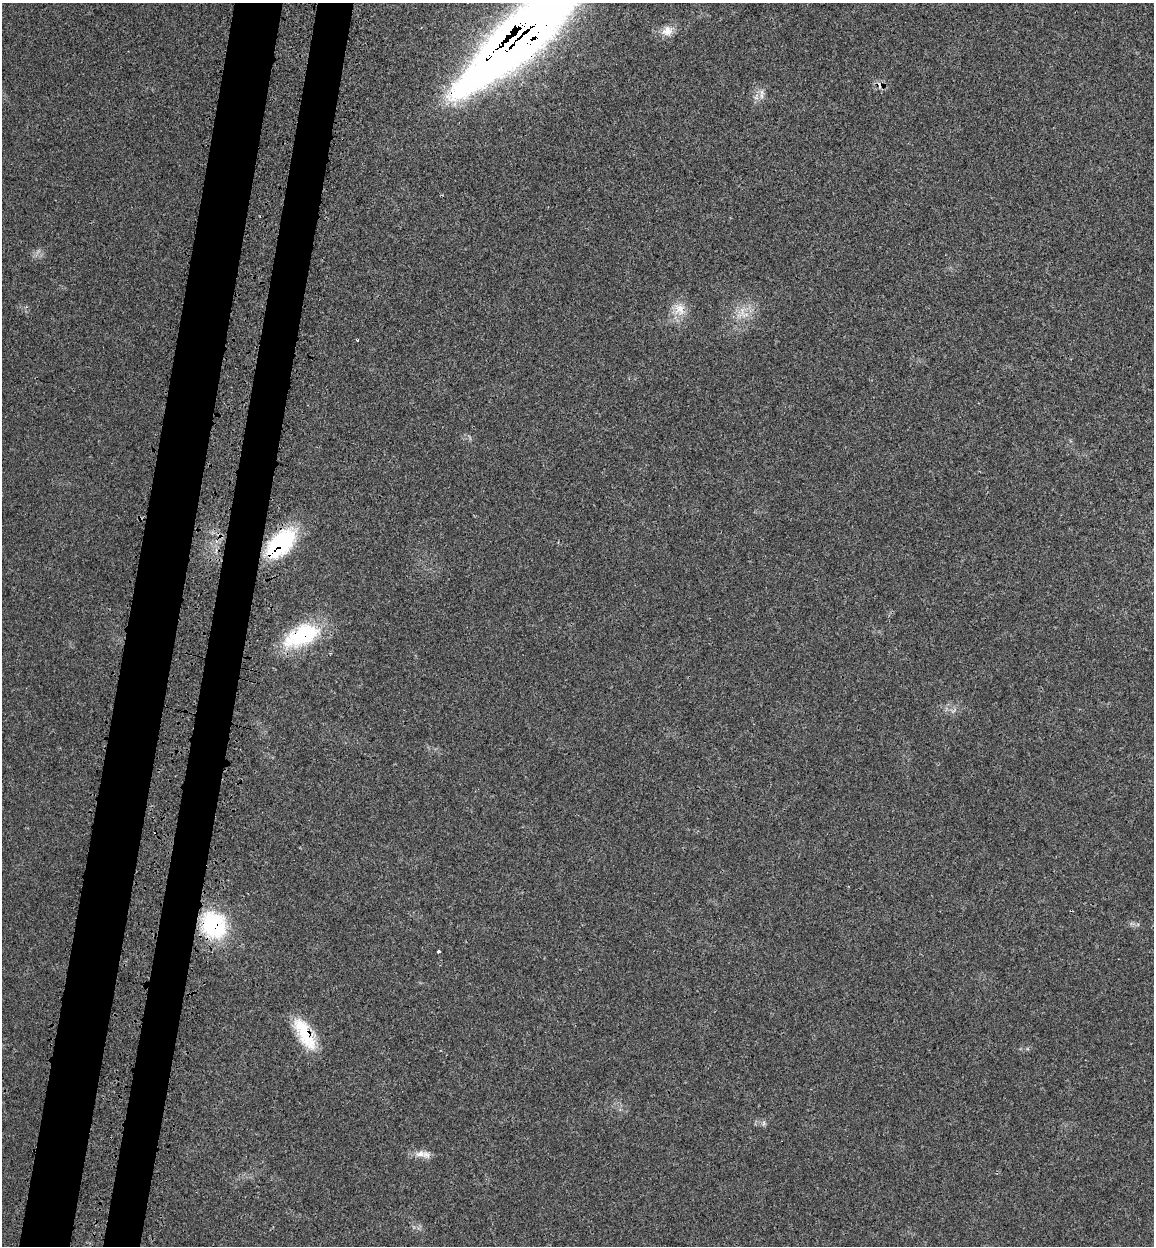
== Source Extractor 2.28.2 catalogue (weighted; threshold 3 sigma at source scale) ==
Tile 7 of 4 x 4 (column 3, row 2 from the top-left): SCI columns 2505-3656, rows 2580-3823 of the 5140 x 5154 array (HDU 1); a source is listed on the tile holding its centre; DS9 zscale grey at full resolution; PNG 1156 x 1248 px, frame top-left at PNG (2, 3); no overlay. Shown black and unused: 8% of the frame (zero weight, under 3 of 4 exposures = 8% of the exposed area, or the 3 px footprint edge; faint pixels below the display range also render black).
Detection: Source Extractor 2.28.2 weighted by HDU 2 'WHT'; one run over the whole footprint, this tile lists its part. Background 0.0232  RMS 0.0034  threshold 0.0153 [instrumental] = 3 sigma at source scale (4.5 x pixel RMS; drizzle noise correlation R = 1.50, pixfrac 1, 0.05/0.05 arcsec/px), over >= 5 px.
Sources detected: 15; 1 cosmic-ray / hot-pixel residue — not listed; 1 inside a brighter listed object's ellipse — not listed separately; the other 13 listed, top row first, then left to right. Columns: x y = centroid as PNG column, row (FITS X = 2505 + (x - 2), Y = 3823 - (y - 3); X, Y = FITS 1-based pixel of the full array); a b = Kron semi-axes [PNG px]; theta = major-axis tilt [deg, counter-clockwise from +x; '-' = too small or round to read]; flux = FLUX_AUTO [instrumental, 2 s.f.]
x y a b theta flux
667 31 15 13 12 3.6
524 32 153 32 42 440
762 96 9 4 -81 1.1
679 309 20 16 -68 5.6
745 315 32 6 5 3.2
357 340 3 3 - 0.52
281 543 40 21 46 28
302 635 44 22 26 27
214 925 33 28 -51 27
438 951 3 3 - 1.1
304 1033 40 15 -61 15
764 1123 7 4 -90 0.66
420 1154 15 9 9 2.7
Overlapping masked pixels (flux is a lower limit): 5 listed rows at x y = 524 32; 281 543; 302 635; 214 925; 304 1033
Isophote crosses this tile's border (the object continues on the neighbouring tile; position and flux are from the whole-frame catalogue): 1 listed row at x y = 524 32